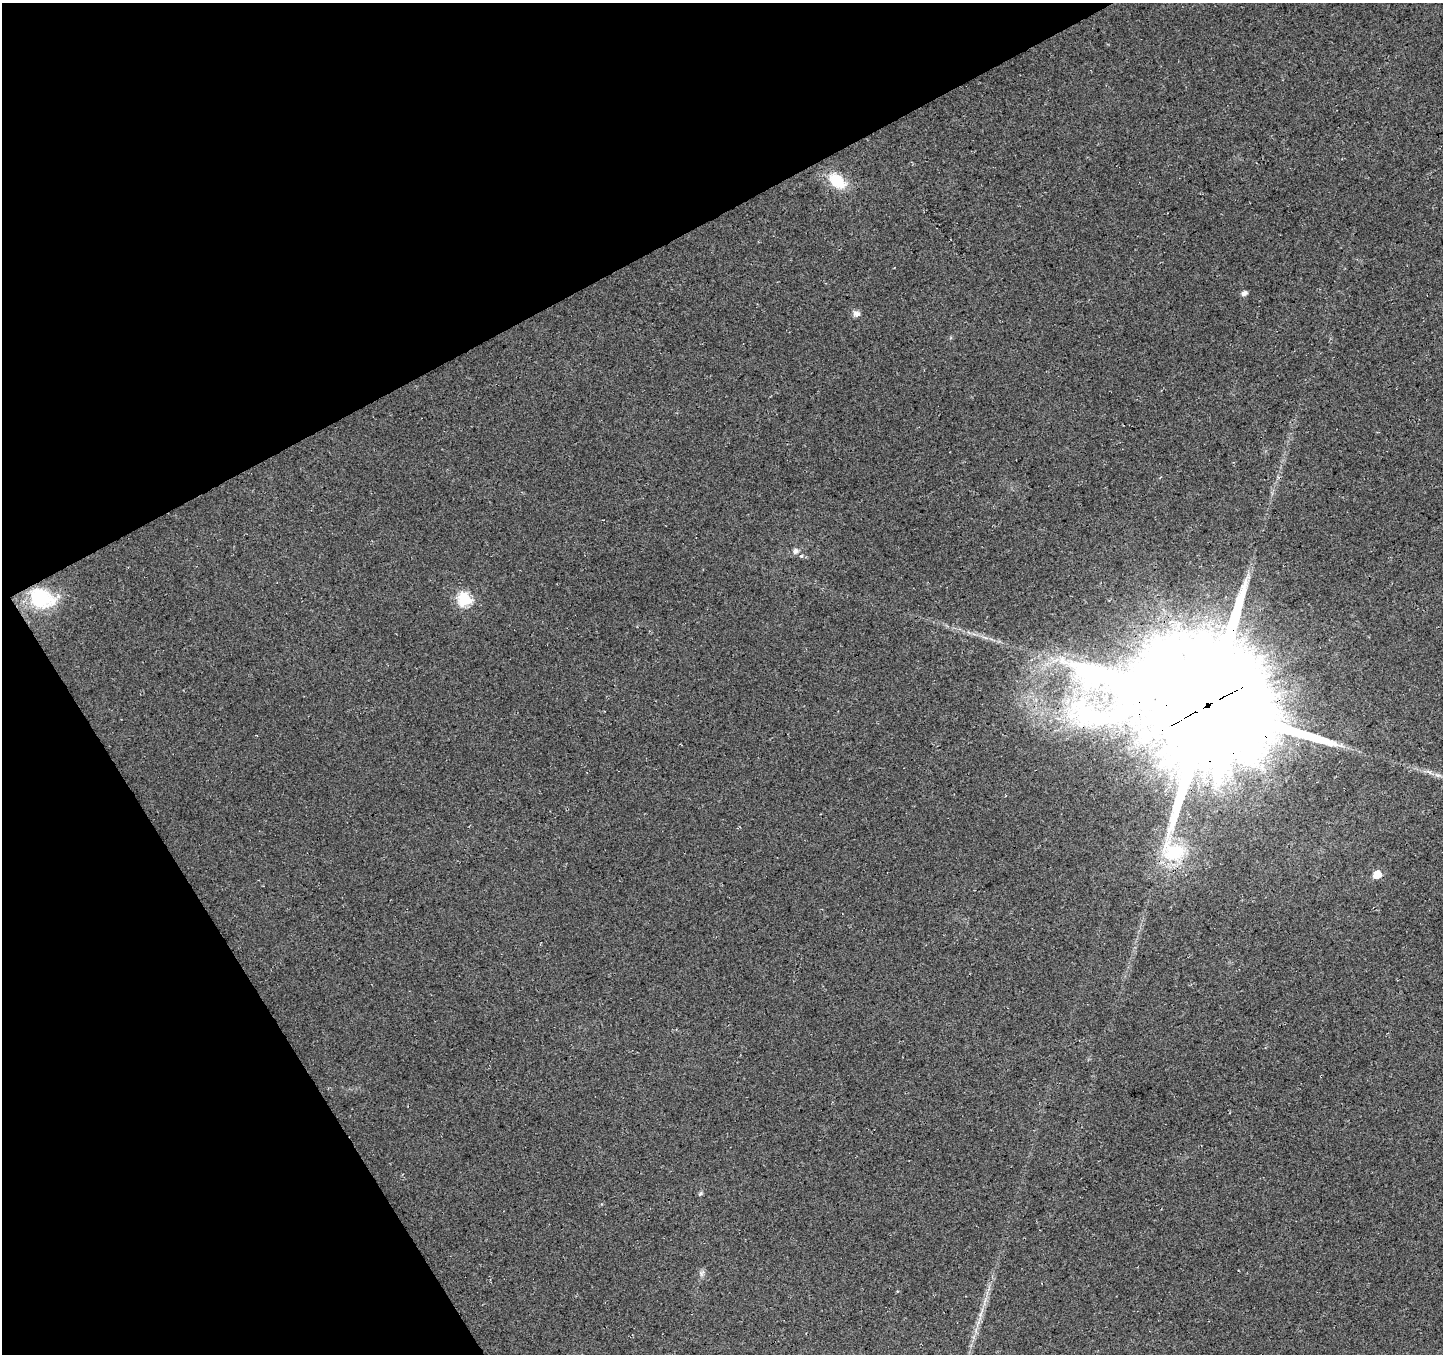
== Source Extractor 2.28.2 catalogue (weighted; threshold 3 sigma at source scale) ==
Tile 5 of 4 x 4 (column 1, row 2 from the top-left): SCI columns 56-1496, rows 2900-4251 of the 5871 x 5740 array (HDU 1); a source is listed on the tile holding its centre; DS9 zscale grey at full resolution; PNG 1445 x 1356 px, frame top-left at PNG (2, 3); no overlay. Shown black and unused: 27% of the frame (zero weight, under 3 of 4 exposures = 5% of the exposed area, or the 3 px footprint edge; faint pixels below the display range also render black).
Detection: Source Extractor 2.28.2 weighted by HDU 2 'WHT'; one run over the whole footprint, this tile lists its part. Background 0.0524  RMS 0.0082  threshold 0.0367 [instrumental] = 3 sigma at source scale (4.5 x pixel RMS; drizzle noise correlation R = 1.50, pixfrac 1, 0.0396/0.0396 arcsec/px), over >= 5 px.
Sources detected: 14; all 14 listed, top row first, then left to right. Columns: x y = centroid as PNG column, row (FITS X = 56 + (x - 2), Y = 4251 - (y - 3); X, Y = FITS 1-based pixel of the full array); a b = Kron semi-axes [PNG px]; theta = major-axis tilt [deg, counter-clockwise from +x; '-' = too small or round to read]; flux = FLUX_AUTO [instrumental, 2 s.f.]
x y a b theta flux
837 181 21 13 -37 24
1244 293 6 5 - 3.4
856 314 9 7 15 3.1
795 551 8 7 - 2.7
801 556 5 5 - 1.8
41 598 33 24 -21 46
464 599 6 6 - 110
1055 660 15 2 27 3.1
1207 705 47 39 -5 32000
1438 775 9 4 0 2.5
1377 874 6 5 - 20
700 1193 6 5 - 1.3
701 1273 10 5 -64 2.3
981 1313 18 3 71 5
Overlapping masked pixels (flux is a lower limit): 1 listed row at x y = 1207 705